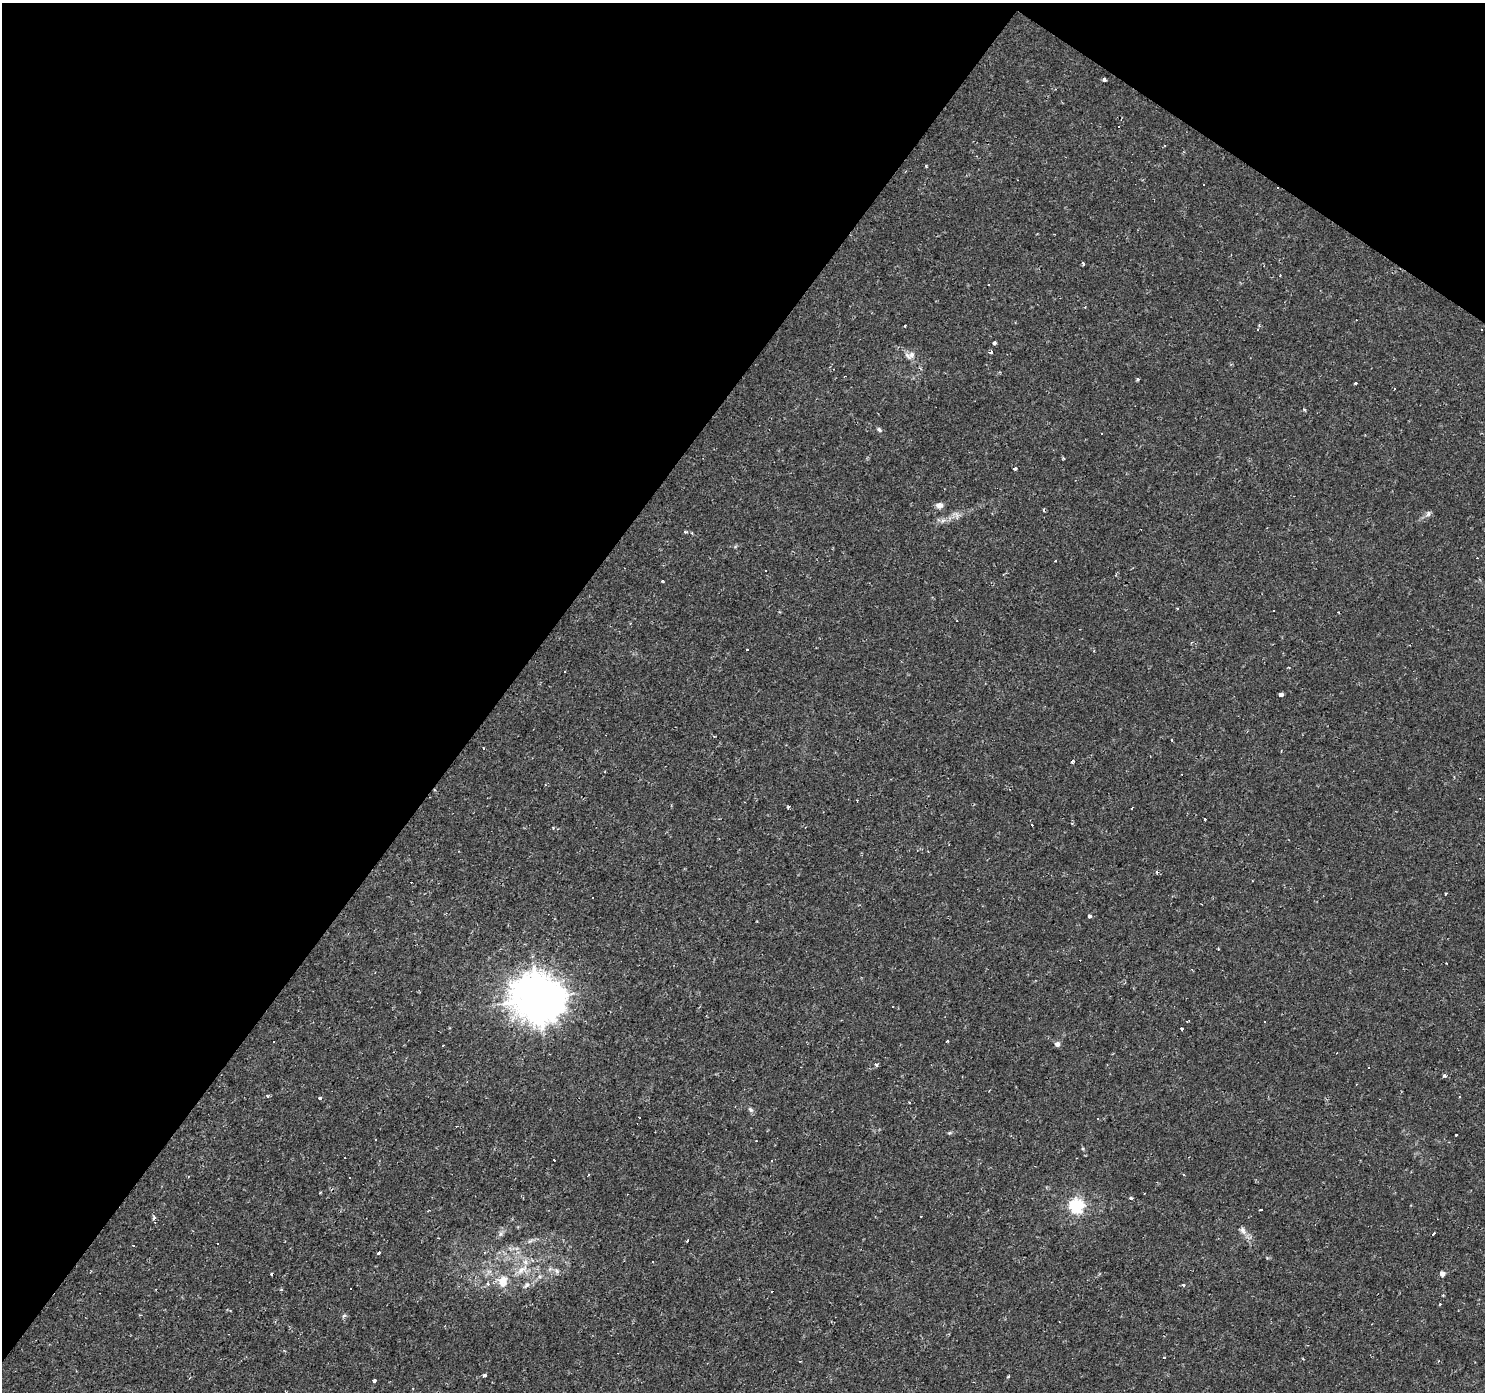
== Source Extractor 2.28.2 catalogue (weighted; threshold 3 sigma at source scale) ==
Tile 2 of 4 x 4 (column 2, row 1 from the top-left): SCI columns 1486-2968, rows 4417-5806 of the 5934 x 5985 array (HDU 1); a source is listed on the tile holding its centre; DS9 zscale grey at full resolution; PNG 1487 x 1394 px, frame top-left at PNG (2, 3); no overlay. Shown black and unused: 37% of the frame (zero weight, under 2 of 3 exposures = <1% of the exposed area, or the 3 px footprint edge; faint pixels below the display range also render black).
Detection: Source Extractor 2.28.2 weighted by HDU 2 'WHT'; one run over the whole footprint, this tile lists its part. Background 0.00108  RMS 0.0015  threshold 0.00681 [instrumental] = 3 sigma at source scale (4.5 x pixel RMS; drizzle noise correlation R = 1.50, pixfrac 1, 0.0396/0.0396 arcsec/px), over >= 5 px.
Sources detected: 116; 41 cosmic-ray / hot-pixel residue — not listed; the other 75 listed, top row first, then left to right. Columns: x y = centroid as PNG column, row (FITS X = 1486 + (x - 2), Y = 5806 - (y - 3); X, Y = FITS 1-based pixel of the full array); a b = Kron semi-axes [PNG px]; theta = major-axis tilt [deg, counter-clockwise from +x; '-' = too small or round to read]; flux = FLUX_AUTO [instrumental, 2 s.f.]
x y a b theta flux
1104 79 3 3 - 0.33
1119 127 3 3 - 0.2
926 166 3 3 - 0.15
1203 185 3 3 - 0.19
1084 263 3 3 - 0.27
905 325 3 3 - 0.27
1257 329 3 3 - 0.53
994 343 4 3 - 0.59
991 352 4 3 - 0.3
912 354 10 8 65 0.8
1138 379 4 3 - 0.22
1356 383 3 3 - 5.9
1304 409 4 3 - 0.18
879 430 7 5 -49 0.27
1101 433 3 3 - 0.31
1063 458 3 3 - 0.22
1015 469 3 3 - 0.4
940 505 8 7 - 0.77
1428 514 8 6 77 0.38
943 520 7 4 19 0.41
662 581 4 2 - 0.19
1177 608 3 3 - 0.21
1273 611 3 3 - 0.78
1281 695 4 3 - 3
1171 739 3 2 - 0.15
484 748 3 3 - 2.1
1072 761 3 3 - 0.97
788 807 3 3 - 0.2
1131 809 3 2 - 0.14
1205 819 3 3 - 0.29
1446 893 3 2 - 0.14
593 897 2 2 - 0.14
1090 916 4 3 - 0.49
1218 949 3 2 - 0.14
538 998 16 15 - 390
1187 1021 3 2 - 0.15
1182 1028 3 3 - 0.22
274 1041 3 2 - 0.2
947 1041 3 2 - 0.21
1057 1044 6 5 - 0.58
876 1065 3 3 - 0.63
1444 1076 4 3 - 0.42
320 1098 3 3 - 0.82
751 1109 8 5 -37 0.35
1097 1118 3 3 - 0.77
949 1133 5 4 - 0.19
1456 1135 3 3 - 0.5
554 1160 3 2 - 0.12
771 1161 3 3 - 0.26
589 1174 3 3 - 0.37
320 1193 4 3 - 0.12
1131 1198 4 4 - 0.21
1076 1206 6 6 - 30
1260 1210 3 3 - 0.31
154 1218 5 4 - 0.3
1243 1231 11 6 -63 0.69
500 1234 6 6 - 0.37
1433 1234 3 3 - 0.87
530 1241 9 3 31 0.35
687 1241 3 3 - 2.1
133 1245 3 3 - 0.37
378 1253 3 3 - 1.2
652 1262 3 2 - 0.21
522 1270 18 8 32 1.7
557 1271 7 6 - 0.45
1442 1274 4 4 - 1
503 1281 16 14 87 2.3
487 1284 3 3 - 0.63
527 1285 8 5 62 0.47
1183 1285 4 3 - 0.2
1443 1295 4 3 - 0.14
344 1316 5 5 - 0.37
1164 1358 3 3 - 0.59
484 1375 3 3 - 3.9
374 1380 3 3 - 2.1
Unlisted compact peaks at least as high as the median listed source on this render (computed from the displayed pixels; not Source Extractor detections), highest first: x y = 1008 1376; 686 532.